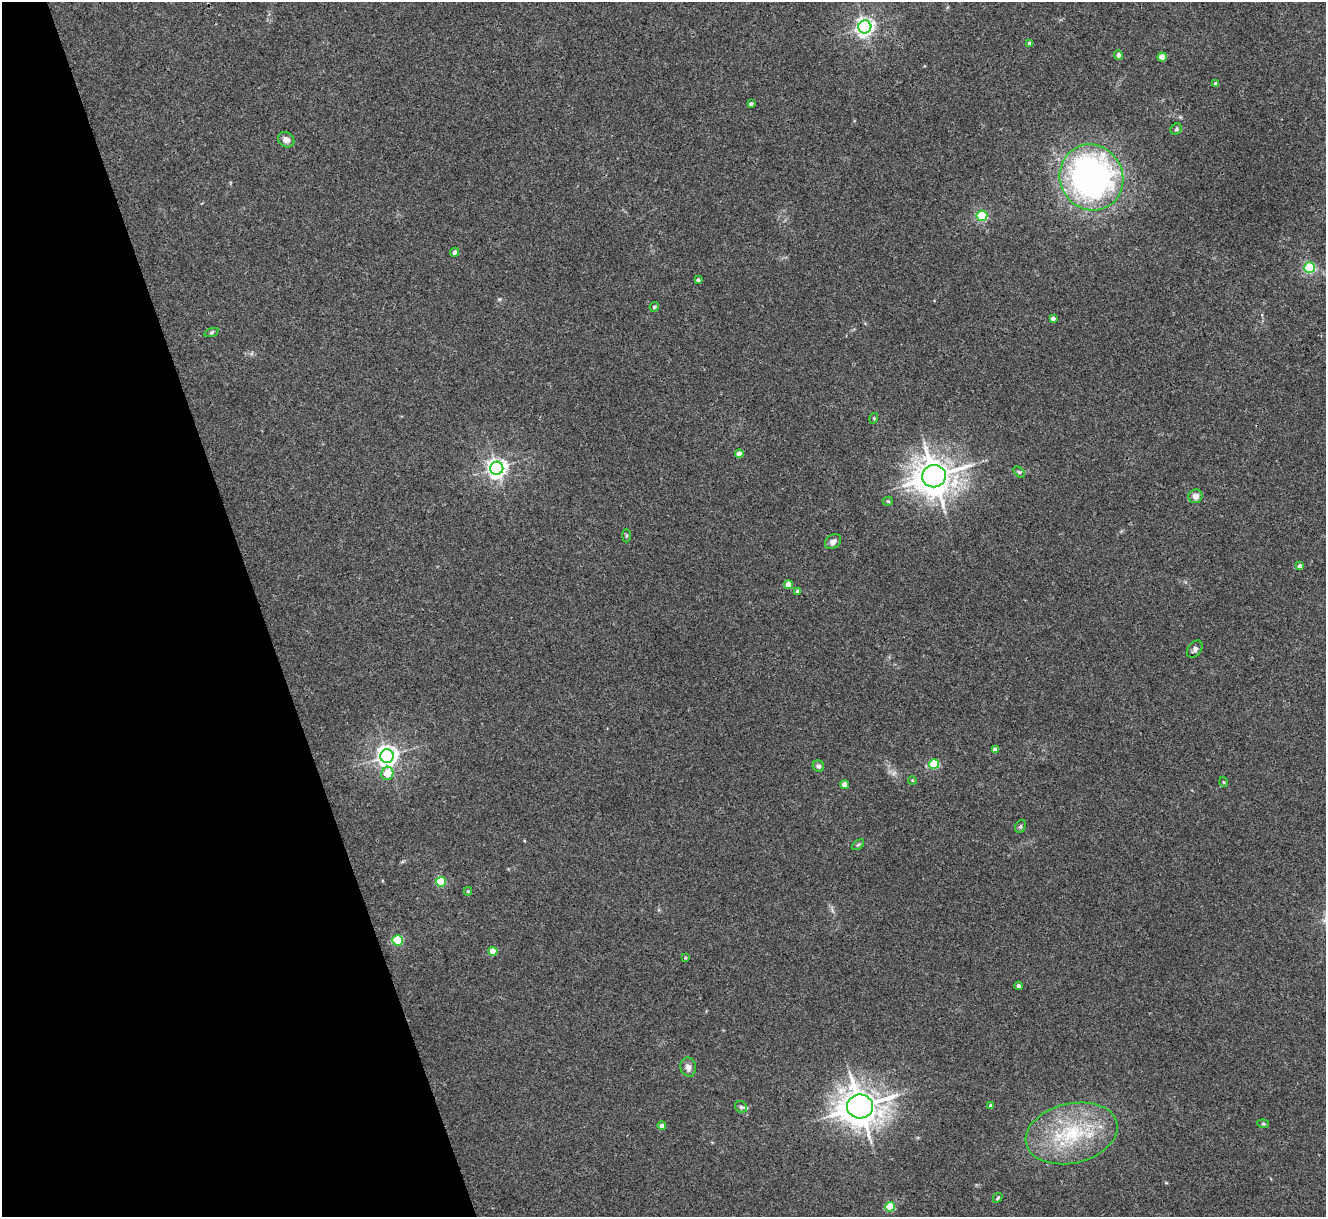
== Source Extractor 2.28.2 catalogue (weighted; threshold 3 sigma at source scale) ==
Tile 5 of 4 x 4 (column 1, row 2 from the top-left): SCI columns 4-1327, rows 2705-3919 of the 5298 x 5285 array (HDU 1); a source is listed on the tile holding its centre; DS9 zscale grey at full resolution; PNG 1328 x 1219 px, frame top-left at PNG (2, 2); each listed source drawn as its Kron ellipse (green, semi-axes under 4 px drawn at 4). Shown black and unused: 20% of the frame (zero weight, under 3 of 4 exposures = <1% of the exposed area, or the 3 px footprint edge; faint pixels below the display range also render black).
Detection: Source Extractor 2.28.2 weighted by HDU 2 'WHT'; one run over the whole footprint, this tile lists its part. Background 0.035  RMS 0.0047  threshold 0.0211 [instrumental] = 3 sigma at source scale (4.5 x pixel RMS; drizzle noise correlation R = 1.50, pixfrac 1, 0.05/0.05 arcsec/px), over >= 5 px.
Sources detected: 55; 1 too faint to see at this stretch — neither listed nor drawn; the other 54 listed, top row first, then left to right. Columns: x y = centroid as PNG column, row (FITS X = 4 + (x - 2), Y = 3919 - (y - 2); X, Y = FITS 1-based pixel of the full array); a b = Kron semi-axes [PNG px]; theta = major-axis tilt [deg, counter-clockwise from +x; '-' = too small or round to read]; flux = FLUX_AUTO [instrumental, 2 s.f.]
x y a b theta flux
865 27 6 6 - 190
1030 43 4 4 - 1.2
1119 55 4 4 - 1.8
1162 57 4 4 - 6.3
1216 84 4 4 - 1.7
751 104 4 3 - 1
1176 129 6 5 - 0.85
286 140 8 7 - 2.7
1091 177 33 31 -61 170
982 216 5 5 - 46
455 252 4 4 - 1.4
1309 268 5 5 - 56
698 280 4 3 - 0.98
654 307 5 4 - 0.74
1053 318 4 3 - 1.7
211 333 7 3 19 0.67
874 418 5 3 - 0.47
739 454 4 4 - 3.8
497 468 6 6 - 220
1019 472 6 4 -44 0.79
934 476 12 11 - 860
1195 496 7 7 - 2.5
888 501 5 4 - 0.74
626 535 7 4 -90 0.61
833 542 9 6 40 2.2
1300 566 4 4 - 2.1
789 585 4 4 - 6.1
798 591 4 4 - 1.4
1195 649 9 6 55 1.5
995 750 4 4 - 2.6
387 756 7 6 - 290
934 764 5 5 - 27
818 766 6 5 - 1.2
387 773 7 6 - 7.4
912 780 4 3 - 0.4
1224 782 5 3 - 0.43
845 785 4 4 - 4.1
1020 826 7 5 59 0.83
858 845 7 3 36 0.65
441 882 5 5 - 26
468 891 4 4 - 0.62
398 940 5 5 - 31
493 951 4 4 - 7
685 958 3 3 - 0.44
1019 986 4 4 - 2.1
688 1067 9 7 -80 2.5
860 1106 13 12 - 820
991 1106 4 4 - 2.3
741 1107 6 5 - 0.97
1263 1124 6 4 -7 0.63
662 1126 4 4 - 3.7
1072 1133 47 30 13 40
998 1198 5 3 - 0.61
890 1207 5 5 - 21